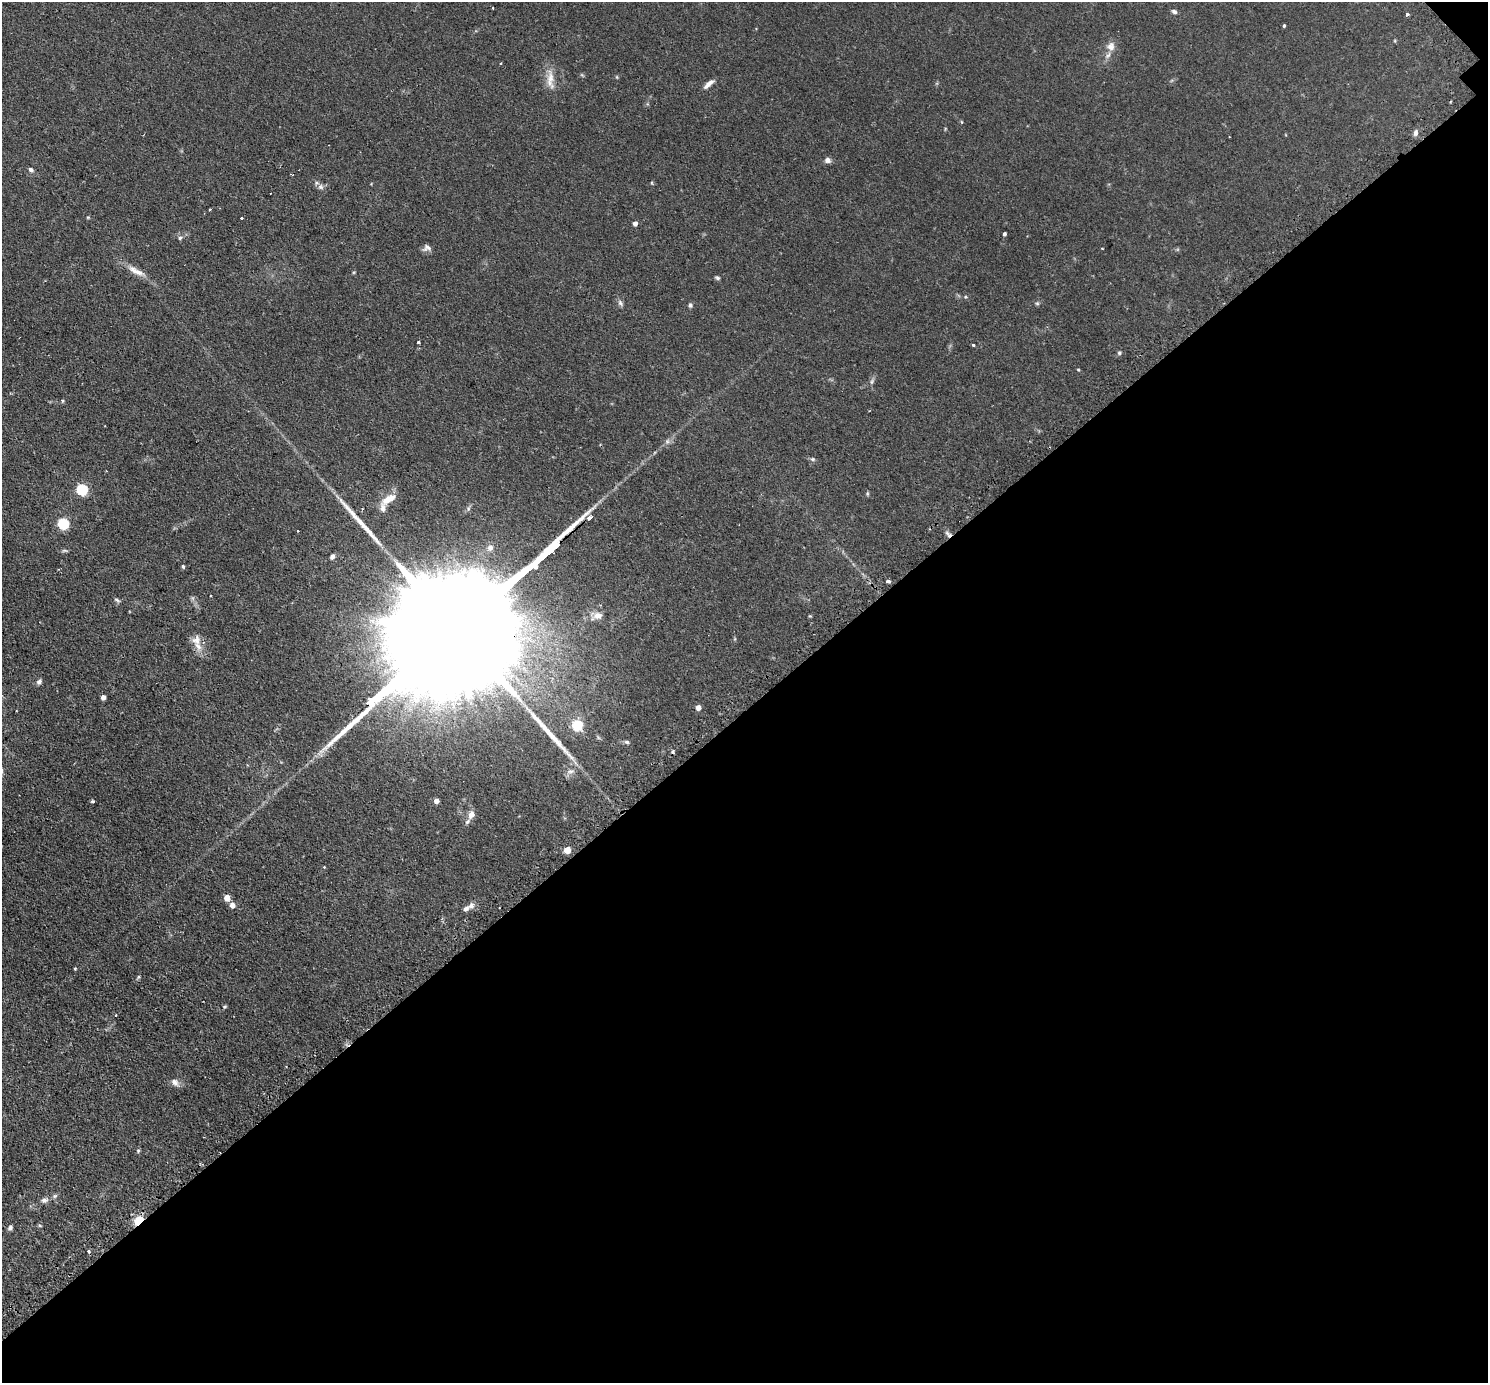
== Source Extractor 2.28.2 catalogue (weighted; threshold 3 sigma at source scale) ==
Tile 12 of 4 x 4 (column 4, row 3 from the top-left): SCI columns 4508-5993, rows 1567-2947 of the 6041 x 6039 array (HDU 1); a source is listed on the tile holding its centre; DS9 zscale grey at full resolution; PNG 1490 x 1385 px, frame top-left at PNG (2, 2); no overlay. Shown black and unused: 49% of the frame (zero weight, under 2 of 3 exposures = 4% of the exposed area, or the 3 px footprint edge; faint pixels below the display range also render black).
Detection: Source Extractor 2.28.2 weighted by HDU 2 'WHT'; one run over the whole footprint, this tile lists its part. Background 0.0806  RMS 0.0067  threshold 0.0301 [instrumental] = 3 sigma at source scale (4.5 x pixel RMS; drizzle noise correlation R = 1.50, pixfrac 1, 0.05/0.05 arcsec/px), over >= 5 px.
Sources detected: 82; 4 cosmic-ray / hot-pixel residue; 3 long thin detections or spike segments (spike, bleed or trail) — not listed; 4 inside a brighter listed object's ellipse — not listed separately; the other 71 listed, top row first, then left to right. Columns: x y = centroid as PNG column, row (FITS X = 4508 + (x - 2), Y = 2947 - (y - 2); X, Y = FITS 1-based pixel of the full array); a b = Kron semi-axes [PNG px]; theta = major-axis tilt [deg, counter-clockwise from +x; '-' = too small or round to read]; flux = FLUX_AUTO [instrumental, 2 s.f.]
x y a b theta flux
493 8 3 2 - 0.51
1174 11 7 5 -25 1.4
1407 14 3 3 - 1.7
1284 25 3 3 - 2
1111 46 12 11 - 5
501 63 3 3 - 0.67
582 75 6 4 -18 0.75
550 78 30 10 -84 8.1
709 84 13 5 40 3.5
1415 133 8 5 89 2.2
828 160 8 7 - 2.5
31 169 6 5 - 1.8
652 183 5 3 - 0.57
321 187 8 6 -3 2.1
210 209 3 2 - 0.65
88 217 5 3 - 0.61
241 218 3 2 - 0.78
635 223 4 4 - 3.3
1004 234 3 3 - 1.3
180 238 5 5 - 1.2
427 248 10 8 14 2.6
1102 249 3 2 - 0.6
136 271 27 7 -27 7.2
717 278 6 4 -26 1.1
620 302 8 5 -55 1.7
1037 303 5 5 - 0.96
690 305 6 5 - 1.2
418 342 3 3 - 1.4
973 345 3 3 - 1.2
1119 353 5 5 - 0.99
1078 369 5 3 - 0.51
62 401 5 3 - 0.73
812 459 6 5 - 1.1
82 489 5 5 - 65
389 499 21 8 31 8.2
589 517 3 3 - 39
63 523 5 5 - 59
949 534 10 4 -47 2.2
490 548 9 7 50 2.8
65 550 8 4 0 1.1
332 556 7 5 64 1.7
183 566 4 4 - 1
888 581 4 3 - 4.6
117 600 8 4 -33 1.2
597 616 14 9 21 4.8
810 616 5 4 - 0.55
196 640 14 12 78 5.6
39 682 7 5 51 1.8
103 697 4 4 - 3.3
698 707 4 4 - 4.4
577 725 5 5 - 51
627 742 6 5 - 1.3
570 771 12 7 7 3.2
92 801 3 3 - 1.3
436 801 4 4 - 4.6
471 814 9 7 65 4.6
567 850 5 4 - 12
324 867 3 3 - 0.47
227 898 5 5 - 7.8
232 905 5 5 - 4.8
471 905 9 7 66 2.4
75 968 4 3 - 0.57
224 1007 6 4 2 0.85
175 1082 12 8 -45 3.4
138 1151 5 5 - 0.81
55 1196 7 5 22 1.3
44 1200 9 7 22 2.3
138 1220 9 6 45 13
40 1226 6 3 -20 0.69
10 1228 6 5 - 1.7
88 1251 4 4 - 0.96
Overlapping masked pixels (flux is a lower limit): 2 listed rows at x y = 949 534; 138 1220